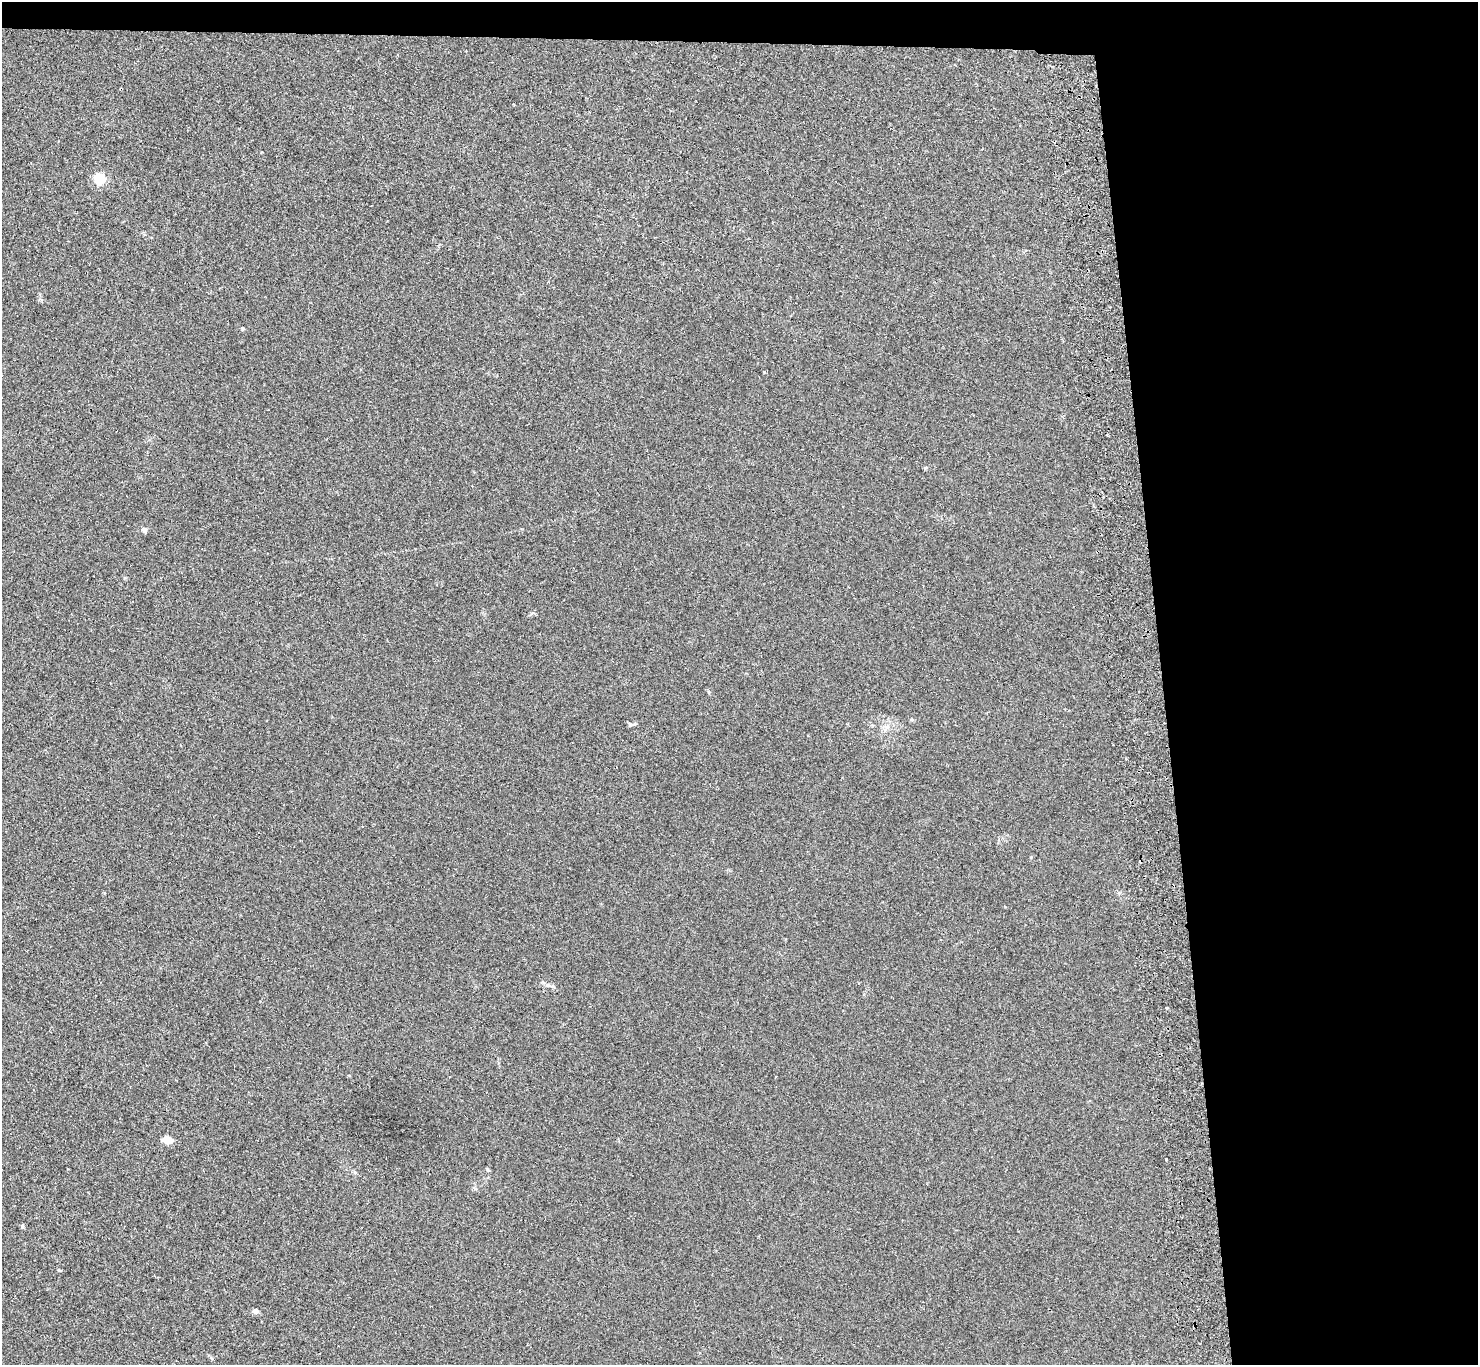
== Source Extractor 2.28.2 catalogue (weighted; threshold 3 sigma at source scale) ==
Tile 3 of 3 x 3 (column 3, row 1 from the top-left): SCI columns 3009-4484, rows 2863-4225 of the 4541 x 4420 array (HDU 1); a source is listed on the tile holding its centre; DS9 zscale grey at full resolution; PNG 1480 x 1367 px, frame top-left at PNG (2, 2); no overlay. Shown black and unused: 23% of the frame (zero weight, under 2 of 3 exposures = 3% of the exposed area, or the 3 px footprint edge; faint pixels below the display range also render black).
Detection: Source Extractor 2.28.2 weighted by HDU 2 'WHT'; one run over the whole footprint, this tile lists its part. Background 0.0274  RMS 0.0066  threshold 0.0298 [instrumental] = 3 sigma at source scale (4.5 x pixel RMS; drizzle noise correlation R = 1.50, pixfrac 1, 0.05/0.05 arcsec/px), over >= 5 px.
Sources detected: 12; all 12 listed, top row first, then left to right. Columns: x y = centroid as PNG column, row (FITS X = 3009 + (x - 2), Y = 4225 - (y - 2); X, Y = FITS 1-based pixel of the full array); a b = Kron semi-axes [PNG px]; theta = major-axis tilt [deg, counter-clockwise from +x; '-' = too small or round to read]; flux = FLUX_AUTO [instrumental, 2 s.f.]
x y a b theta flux
100 179 6 5 - 64
243 328 5 4 - 0.75
925 468 5 3 - 0.69
144 530 7 6 - 2.1
709 692 6 3 -71 0.74
911 720 6 4 0 0.73
630 724 7 5 -47 1.1
1166 1008 4 3 - 0.72
168 1140 10 7 -12 6.6
1166 1160 3 2 - 1.2
22 1226 4 3 - 2.6
255 1311 6 5 - 2.8
Unlisted compact peaks at least as high as the median listed source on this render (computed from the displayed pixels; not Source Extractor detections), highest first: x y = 487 1169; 764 372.